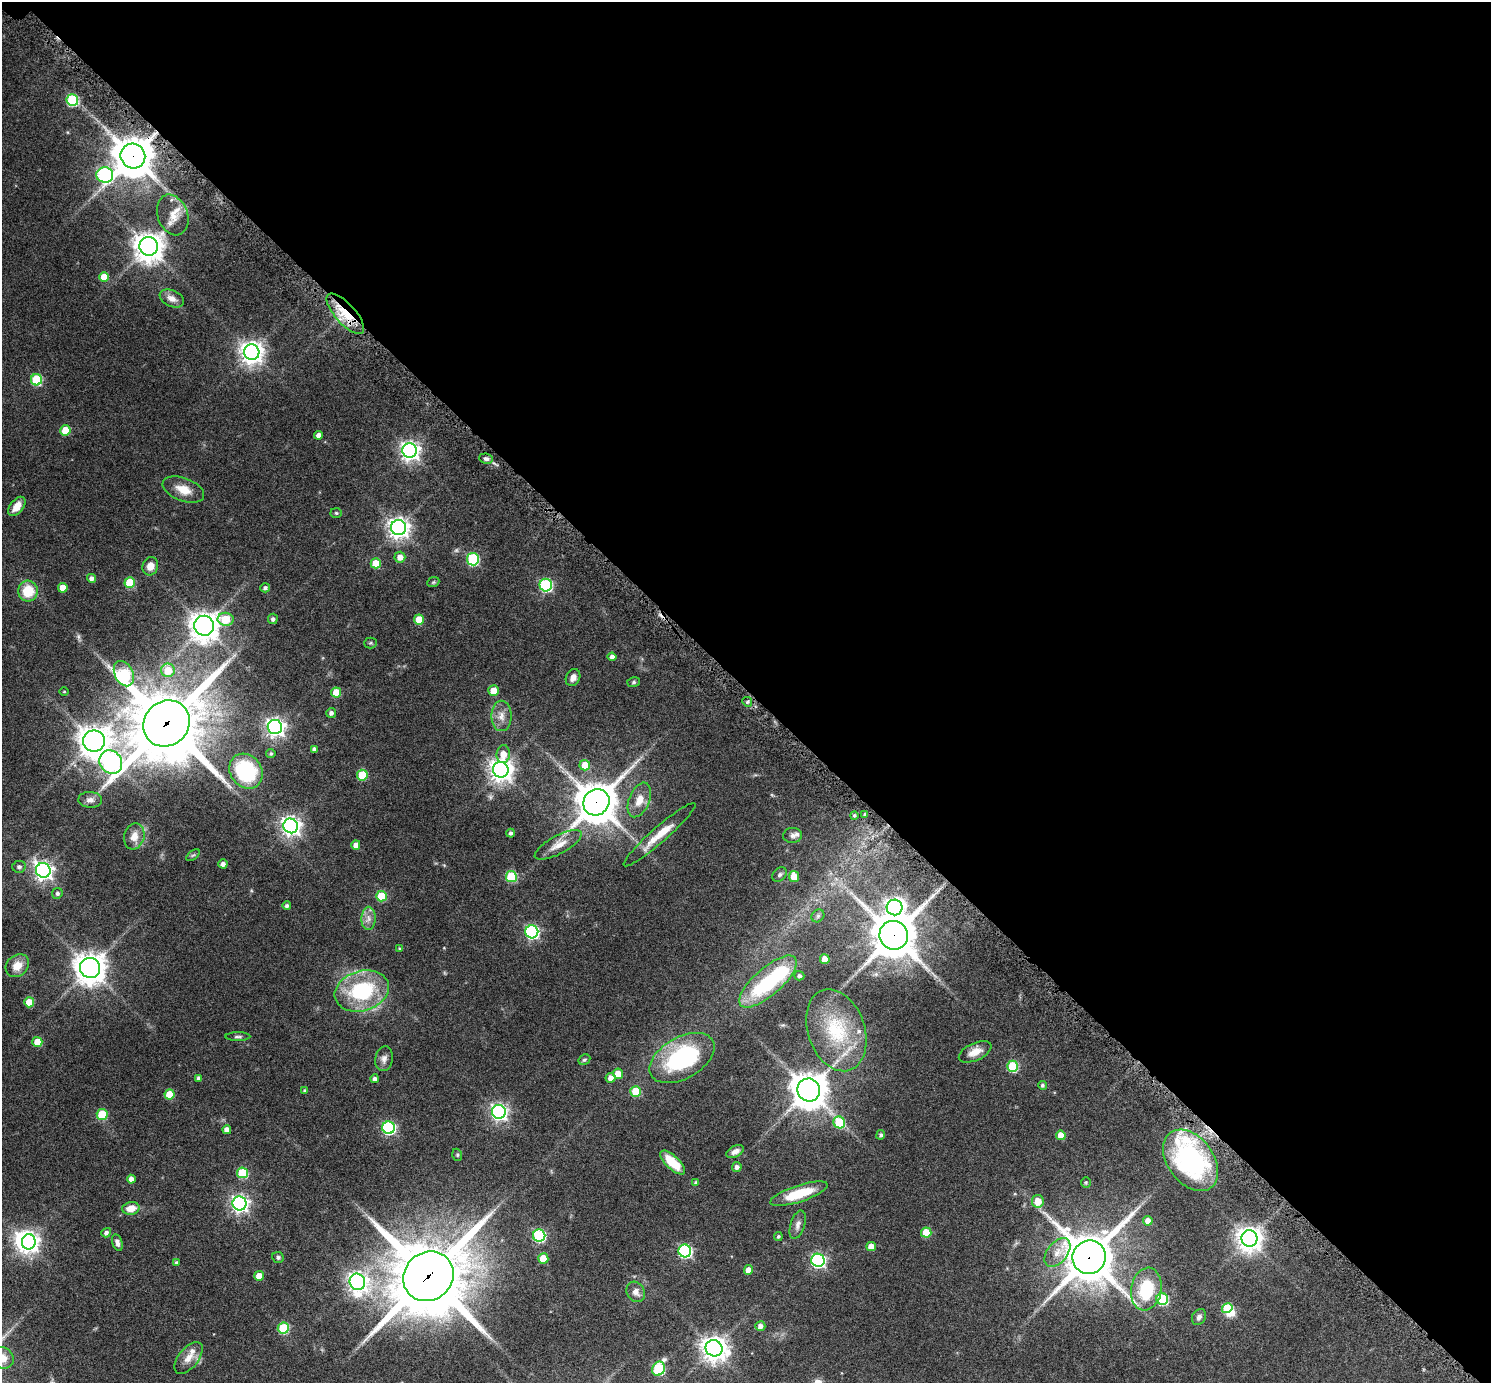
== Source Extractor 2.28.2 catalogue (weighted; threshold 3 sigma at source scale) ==
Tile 3 of 4 x 4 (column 3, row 1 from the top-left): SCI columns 3028-4516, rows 4472-5852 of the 6038 x 6038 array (HDU 1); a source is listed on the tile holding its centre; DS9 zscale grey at full resolution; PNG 1493 x 1385 px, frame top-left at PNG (2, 2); each listed source drawn as its Kron ellipse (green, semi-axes under 4 px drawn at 4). Shown black and unused: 50% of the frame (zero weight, under 6 of 12 exposures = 2% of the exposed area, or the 3 px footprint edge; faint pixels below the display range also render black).
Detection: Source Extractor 2.28.2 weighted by HDU 2 'WHT'; one run over the whole footprint, this tile lists its part. Background 0.0763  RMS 0.0032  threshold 0.013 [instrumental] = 3 sigma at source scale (4.09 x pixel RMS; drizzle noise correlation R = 1.36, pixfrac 0.8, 0.05/0.05 arcsec/px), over >= 5 px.
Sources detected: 169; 1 too faint to see at this stretch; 3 inside a brighter object's white glare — neither listed nor drawn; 5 inside a brighter listed object's ellipse — not listed separately; the other 160 listed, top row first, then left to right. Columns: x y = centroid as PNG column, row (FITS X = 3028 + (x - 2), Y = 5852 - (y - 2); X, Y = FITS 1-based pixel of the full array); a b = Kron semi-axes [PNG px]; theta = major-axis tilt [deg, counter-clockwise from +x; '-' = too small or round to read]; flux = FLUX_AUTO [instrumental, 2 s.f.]
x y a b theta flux
72 100 6 6 - 23
133 156 12 12 - 760
105 175 8 8 - 40
173 215 21 15 -69 4
149 246 9 9 - 370
104 277 5 5 - 4.3
172 299 13 8 -25 2
345 314 26 10 -48 9.9
252 352 8 7 - 230
37 380 5 5 - 19
65 430 5 5 - 6.5
319 435 4 4 - 1.4
410 450 7 7 - 140
486 459 7 5 -8 0.79
183 490 22 11 -21 4.3
17 506 11 6 52 3.3
336 513 6 5 - 0.45
398 528 7 7 - 180
400 557 5 5 - 2.3
473 559 6 6 - 29
376 563 5 5 - 5.6
150 566 9 8 - 2.3
91 578 4 4 - 1.1
433 582 6 4 21 0.41
130 583 5 5 - 9.4
546 585 6 6 - 35
63 588 5 5 - 3.8
265 588 5 4 - 0.78
28 591 10 10 - 7.6
226 619 8 6 -9 8.9
273 619 5 5 - 0.81
419 619 5 5 - 5.2
204 626 10 10 - 320
370 643 6 5 - 0.47
612 657 4 4 - 1.2
168 670 7 7 - 5.8
124 674 13 9 -64 26
573 678 9 7 63 1.7
634 682 6 5 - 0.5
493 690 5 5 - 4.3
64 692 5 3 - 0.23
336 692 5 5 - 5.9
747 702 5 4 - 0.52
331 713 5 5 - 1
501 716 15 10 -89 2.7
167 723 24 22 44 2500
275 727 7 7 - 120
94 741 11 10 - 370
314 749 4 4 - 1
271 754 5 4 - 0.53
503 754 9 6 84 3.1
111 762 12 11 - 110
585 765 5 5 - 4.4
501 770 8 7 - 230
246 771 18 15 -51 30
362 775 5 5 - 9.4
90 800 12 8 -2 1.5
639 800 18 10 68 4
596 802 14 12 48 820
865 814 3 3 - 0.32
854 815 4 4 - 0.47
291 826 7 7 - 140
511 833 4 4 - 0.76
659 835 47 8 41 6.5
793 835 9 7 2 1.1
134 836 13 10 74 2.8
356 845 5 4 - 1.7
558 845 26 9 28 3.4
193 855 8 4 35 0.46
223 864 4 4 - 1.3
19 867 7 6 - 0.81
43 870 7 7 - 130
780 875 8 6 46 0.69
794 876 5 5 - 3.9
511 877 5 5 - 17
57 893 5 5 - 0.67
381 896 5 5 - 11
287 906 4 4 - 0.68
895 907 8 8 - 150
818 916 7 5 45 0.61
368 918 11 7 89 1.8
532 932 6 6 - 50
894 935 14 14 - 890
399 948 4 3 - 0.25
825 959 5 5 - 4
17 966 13 10 44 3.4
90 968 10 10 - 410
799 976 5 4 - 0.73
768 982 36 14 41 26
362 991 28 20 17 25
29 1002 5 5 - 5.7
836 1030 42 28 -71 17
238 1037 12 3 0 0.61
37 1042 5 5 - 5.2
975 1052 17 8 25 3.3
682 1058 35 20 30 33
384 1059 12 8 80 1.5
584 1060 6 5 - 0.49
1013 1066 5 5 - 17
618 1074 5 5 - 4.4
199 1078 4 4 - 0.96
610 1078 5 5 - 1.7
375 1079 4 4 - 0.8
1042 1085 4 4 - 0.58
305 1090 3 3 - 0.42
809 1090 11 11 - 550
636 1091 5 5 - 10
169 1094 5 5 - 5.6
499 1112 7 6 - 93
102 1115 5 5 - 12
839 1122 6 5 - 14
389 1128 6 6 - 43
227 1130 4 4 - 1.9
881 1135 5 4 - 0.67
1061 1135 5 4 - 3.5
735 1151 9 5 26 1.5
457 1155 6 4 -71 0.41
1191 1160 34 23 -53 45
673 1162 16 6 -43 6.6
737 1167 5 5 - 1.1
242 1173 5 5 - 13
131 1179 4 4 - 1.7
1086 1182 5 5 - 0.36
696 1183 4 4 - 0.72
799 1194 30 8 18 9.7
1038 1201 6 6 - 4
240 1203 7 7 - 100
131 1208 9 6 9 3.4
1148 1221 5 5 - 2.1
798 1225 15 7 73 1.5
106 1233 5 4 - 0.95
926 1233 5 5 - 7.3
539 1236 6 6 - 32
778 1236 4 4 - 0.56
1249 1238 8 8 - 270
29 1242 7 7 - 120
117 1243 8 5 -75 1.1
871 1246 5 4 - 3.2
685 1251 6 6 - 43
1057 1252 16 10 52 3.1
278 1257 6 5 - 0.6
1089 1257 17 16 - 1200
543 1259 5 5 - 6
818 1260 7 6 - 56
176 1262 4 4 - 0.39
748 1270 5 4 - 2.5
259 1276 5 5 - 2.8
428 1276 26 24 42 2700
357 1282 8 7 - 160
1146 1289 21 15 80 16
636 1292 11 9 -62 1.7
1162 1299 6 6 - 20
1227 1308 5 4 - 12
1199 1317 8 6 58 1.1
760 1326 5 5 - 1.5
283 1328 5 5 - 20
714 1348 9 8 - 280
2 1358 12 10 -36 4
189 1358 19 10 51 3.1
658 1369 7 6 - 24
Overlapping masked pixels (flux is a lower limit): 7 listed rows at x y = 133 156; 345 314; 167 723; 596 802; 894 935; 1089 1257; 428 1276
Isophote crosses this tile's border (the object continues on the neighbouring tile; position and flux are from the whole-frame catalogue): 1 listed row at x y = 2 1358